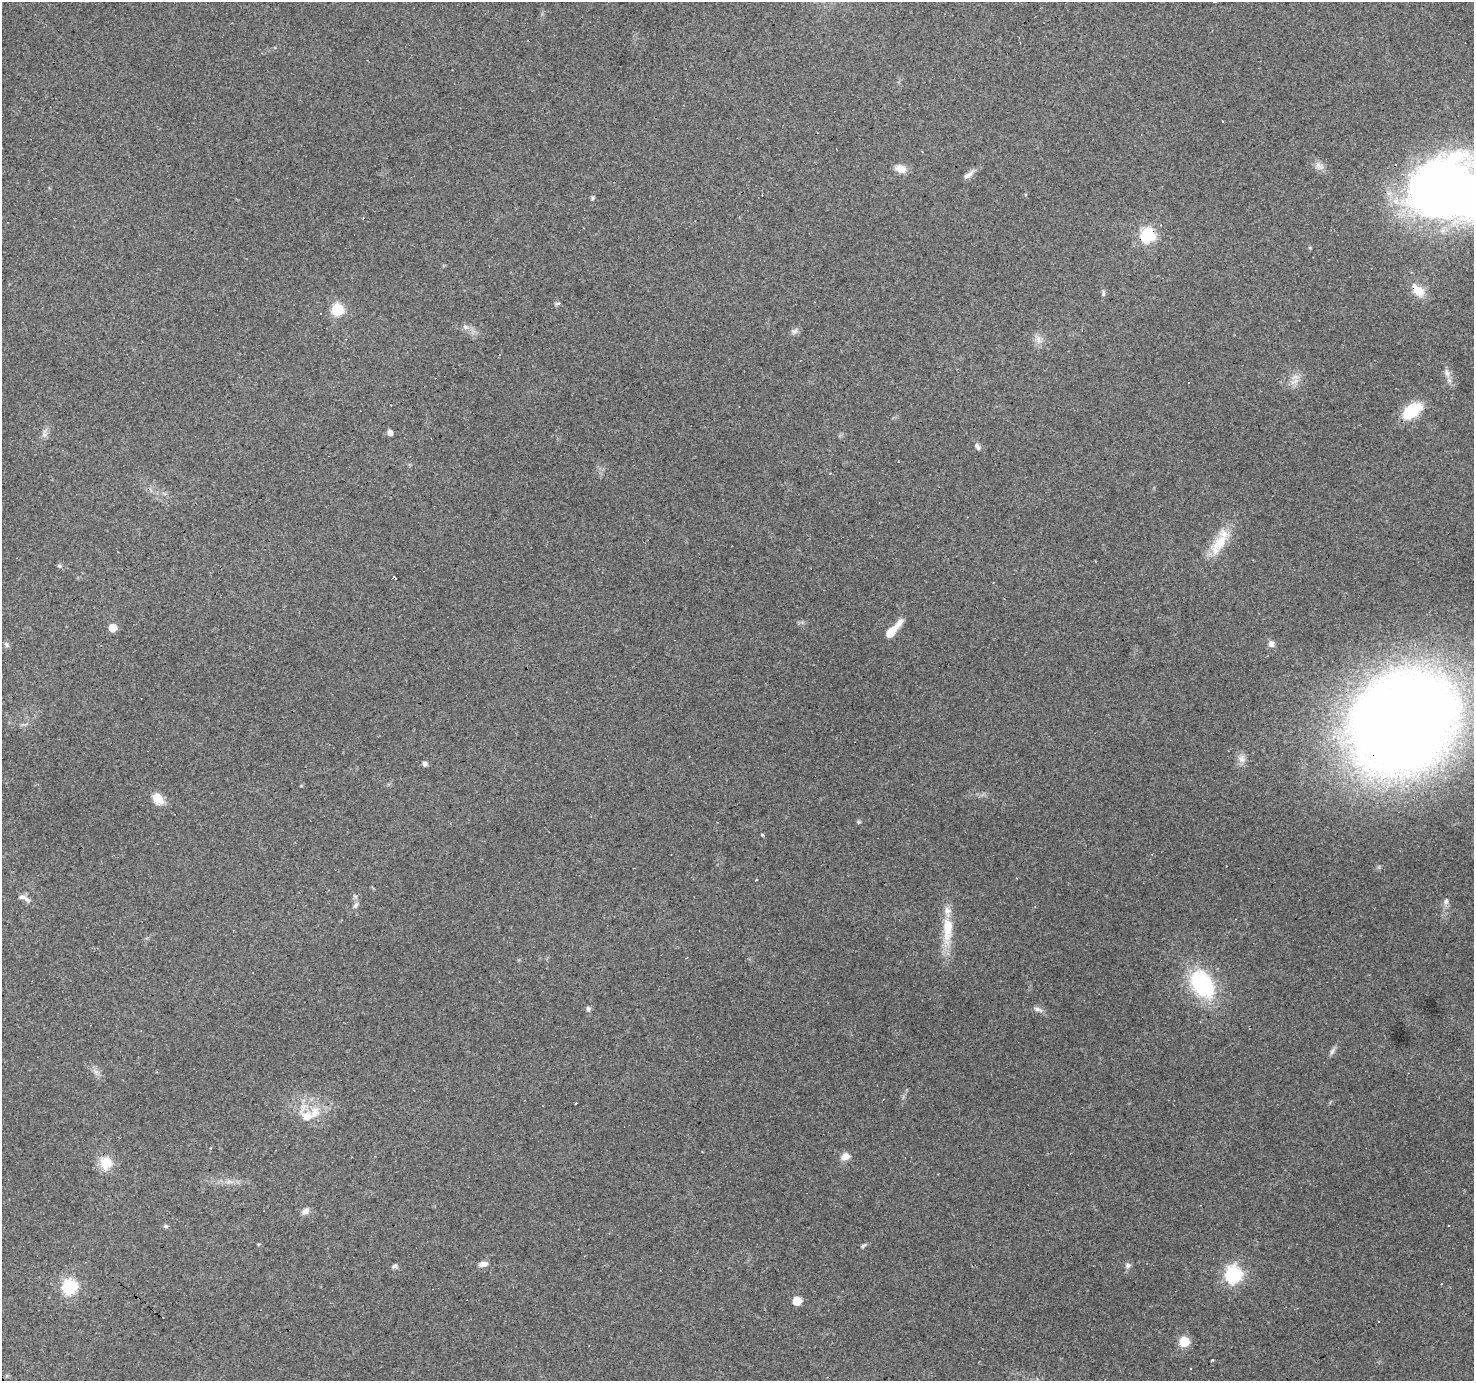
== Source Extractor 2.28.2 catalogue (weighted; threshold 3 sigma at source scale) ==
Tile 7 of 4 x 4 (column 3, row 2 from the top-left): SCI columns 2947-4418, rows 2934-4312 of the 5891 x 5804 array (HDU 1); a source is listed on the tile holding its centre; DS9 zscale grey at full resolution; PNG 1476 x 1383 px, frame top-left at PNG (2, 2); no overlay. Shown black and unused: <1% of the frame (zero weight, under 3 of 4 exposures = <1% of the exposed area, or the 3 px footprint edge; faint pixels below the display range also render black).
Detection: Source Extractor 2.28.2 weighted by HDU 2 'WHT'; one run over the whole footprint, this tile lists its part. Background 0.219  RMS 0.0078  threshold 0.0352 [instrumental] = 3 sigma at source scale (4.5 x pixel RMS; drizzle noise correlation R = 1.50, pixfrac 1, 0.0396/0.0396 arcsec/px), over >= 5 px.
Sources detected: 70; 12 cosmic-ray / hot-pixel residue — not listed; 2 inside a brighter listed object's ellipse — not listed separately; the other 56 listed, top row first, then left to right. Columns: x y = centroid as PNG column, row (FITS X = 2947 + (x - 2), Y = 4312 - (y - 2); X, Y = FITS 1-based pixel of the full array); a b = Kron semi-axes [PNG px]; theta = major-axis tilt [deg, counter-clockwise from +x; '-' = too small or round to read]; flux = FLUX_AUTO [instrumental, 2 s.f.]
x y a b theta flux
1319 166 15 8 -34 4.8
901 169 13 9 -22 7.4
968 175 15 7 32 4.2
1446 192 67 56 12 670
593 198 6 4 90 1.2
1148 235 7 6 - 150
1418 291 19 12 -44 12
1103 293 9 4 90 1.6
337 309 6 6 - 71
465 327 8 6 -45 2.6
794 331 9 7 4 2.6
1039 340 11 6 -77 4
1447 373 13 7 -74 4.2
1294 381 15 5 30 4.3
1411 411 22 12 37 29
390 432 5 5 - 4.1
44 434 6 6 - 2.4
978 447 10 6 -52 2.7
898 462 3 2 - 0.89
1219 544 38 13 57 22
59 566 6 4 -21 1.3
112 628 6 6 - 12
893 630 23 6 49 15
1271 644 7 7 - 4.1
6 645 8 5 -55 1.7
1404 722 89 73 43 1400
1242 758 13 10 -60 5.1
425 764 6 6 - 2.2
158 798 12 9 -45 13
859 822 5 5 - 1.1
762 835 3 3 - 1.6
756 880 3 3 - 1.1
22 897 12 7 -3 3.8
1446 901 8 7 - 2.7
356 905 9 6 67 2.6
948 929 42 12 88 25
1202 984 29 19 -57 78
588 1009 7 6 - 1.9
1038 1009 14 5 -20 3.1
1332 1051 13 5 58 2.6
96 1072 7 5 -45 2.7
307 1116 26 16 -65 18
845 1156 12 8 21 5.6
106 1163 18 16 83 13
229 1182 10 5 -5 3.1
305 1211 11 7 42 3.7
166 1226 6 5 - 1.4
864 1245 11 4 30 1.5
483 1264 13 7 10 4
1128 1265 8 7 - 2.2
395 1266 7 6 - 1.9
1233 1274 7 7 - 210
70 1287 7 7 - 150
797 1301 6 5 - 22
1184 1341 6 6 - 45
1213 1360 3 3 - 2
Overlapping masked pixels (flux is a lower limit): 5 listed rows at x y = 1446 192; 1148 235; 1418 291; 1411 411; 1404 722
Isophote crosses this tile's border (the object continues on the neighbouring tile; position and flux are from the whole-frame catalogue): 1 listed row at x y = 1446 192